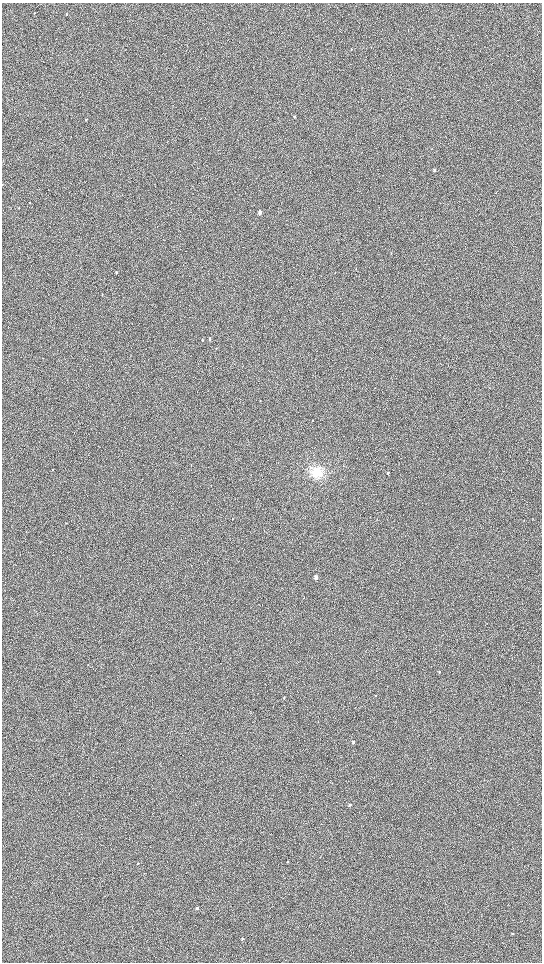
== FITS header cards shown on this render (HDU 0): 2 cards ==
NAXIS1  =                 1080 / length of data axis 1
NAXIS2  =                 1920 / length of data axis 2

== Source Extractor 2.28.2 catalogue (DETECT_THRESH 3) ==
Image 1080 x 1920 px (HDU 0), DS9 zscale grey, zoomed out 1/2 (1 PNG px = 2 x 2 image px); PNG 544 x 964 px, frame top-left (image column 1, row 1919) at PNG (2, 3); no overlay
Background 913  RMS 120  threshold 373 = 3 sigma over >= 5 px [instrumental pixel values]
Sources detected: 34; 1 cannot appear on this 1/2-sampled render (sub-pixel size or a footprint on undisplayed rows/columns) and is not listed; the other 33 listed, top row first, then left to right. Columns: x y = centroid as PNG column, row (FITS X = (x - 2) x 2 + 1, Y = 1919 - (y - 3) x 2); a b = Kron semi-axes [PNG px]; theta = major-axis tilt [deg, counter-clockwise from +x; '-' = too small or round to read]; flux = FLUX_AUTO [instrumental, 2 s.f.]
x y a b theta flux
34 13 2 2 - 9300
66 14 3 2 - 16000
408 30 2 2 - 6900
351 50 3 2 - 16000
294 117 3 2 - 15000
86 120 3 2 - 15000
435 170 3 2 - 28000
29 203 3 2 - 8800
19 208 3 1 - 9700
260 212 3 2 - 180000
356 269 3 2 - 11000
116 272 3 2 - 31000
102 294 2 2 - 11000
210 339 3 2 - 27000
202 340 3 2 - 16000
216 348 3 2 - 11000
260 400 2 2 - 7600
52 470 2 2 - 7400
317 472 11 10 - 410000
388 473 3 2 - 40000
232 519 3 2 - 6700
66 523 3 2 - 8000
316 577 3 2 - 170000
439 672 2 2 - 19000
8 687 2 2 - 7300
375 696 2 2 - 9000
284 698 2 2 - 20000
353 742 2 2 - 48000
350 805 2 2 - 39000
138 863 2 2 - 19000
197 908 2 2 - 110000
513 933 2 2 - 41000
243 939 2 2 - 60000
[1 sub-pixel or undisplayed-footprint detection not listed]